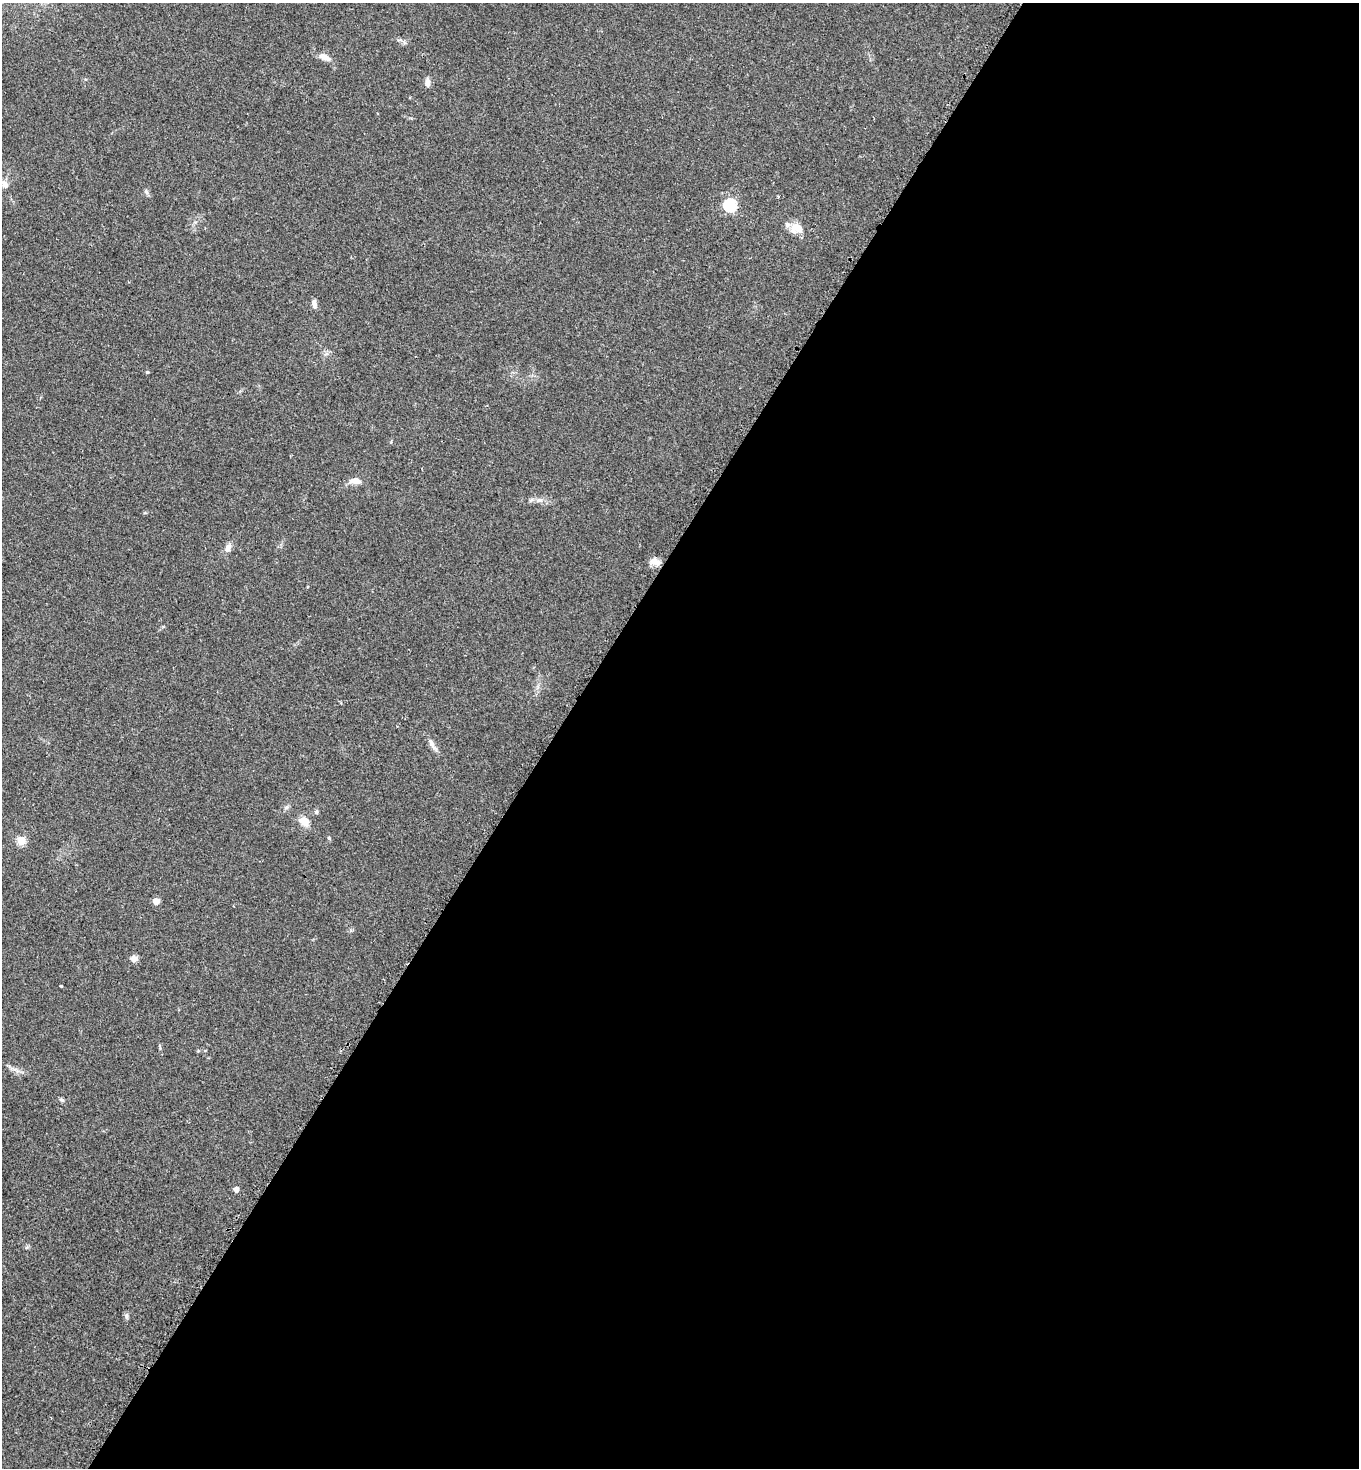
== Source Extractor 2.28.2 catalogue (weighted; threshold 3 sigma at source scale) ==
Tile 12 of 4 x 4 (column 4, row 3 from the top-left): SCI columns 4376-5732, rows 1476-2941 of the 5885 x 5880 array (HDU 1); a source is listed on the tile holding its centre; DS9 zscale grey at full resolution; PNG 1361 x 1470 px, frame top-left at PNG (2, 3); no overlay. Shown black and unused: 59% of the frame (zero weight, under 2 of 3 exposures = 1% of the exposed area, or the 3 px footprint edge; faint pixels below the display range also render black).
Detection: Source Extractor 2.28.2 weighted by HDU 2 'WHT'; one run over the whole footprint, this tile lists its part. Background 0.0466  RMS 0.0069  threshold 0.0309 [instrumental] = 3 sigma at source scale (4.5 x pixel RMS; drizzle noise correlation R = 1.50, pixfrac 1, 0.05/0.05 arcsec/px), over >= 5 px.
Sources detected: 24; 1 inside a brighter listed object's ellipse — not listed separately; the other 23 listed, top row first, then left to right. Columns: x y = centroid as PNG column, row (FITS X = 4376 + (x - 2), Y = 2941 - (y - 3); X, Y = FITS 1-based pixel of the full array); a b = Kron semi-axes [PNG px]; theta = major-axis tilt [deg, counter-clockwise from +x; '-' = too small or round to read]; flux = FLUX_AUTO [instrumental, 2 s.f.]
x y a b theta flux
324 57 14 7 -24 5.1
428 83 11 6 -89 3.3
5 184 10 7 -56 3.3
146 192 7 5 -59 1.4
778 196 3 3 - 0.69
730 205 6 6 - 88
797 228 16 12 -24 8.4
314 303 10 6 -79 3.1
147 372 4 3 - 0.61
355 481 14 7 -3 5.5
228 547 11 7 54 3.5
655 562 15 7 -13 4.6
432 745 17 5 -67 3.2
316 812 6 5 - 1
304 821 14 10 -44 6.9
329 838 5 4 - 0.8
21 840 5 5 - 26
156 901 5 5 - 8.9
134 959 9 8 - 2.9
61 986 3 3 - 2.8
62 1100 7 4 -20 1.3
236 1189 4 4 - 4
127 1316 8 6 -82 1.7